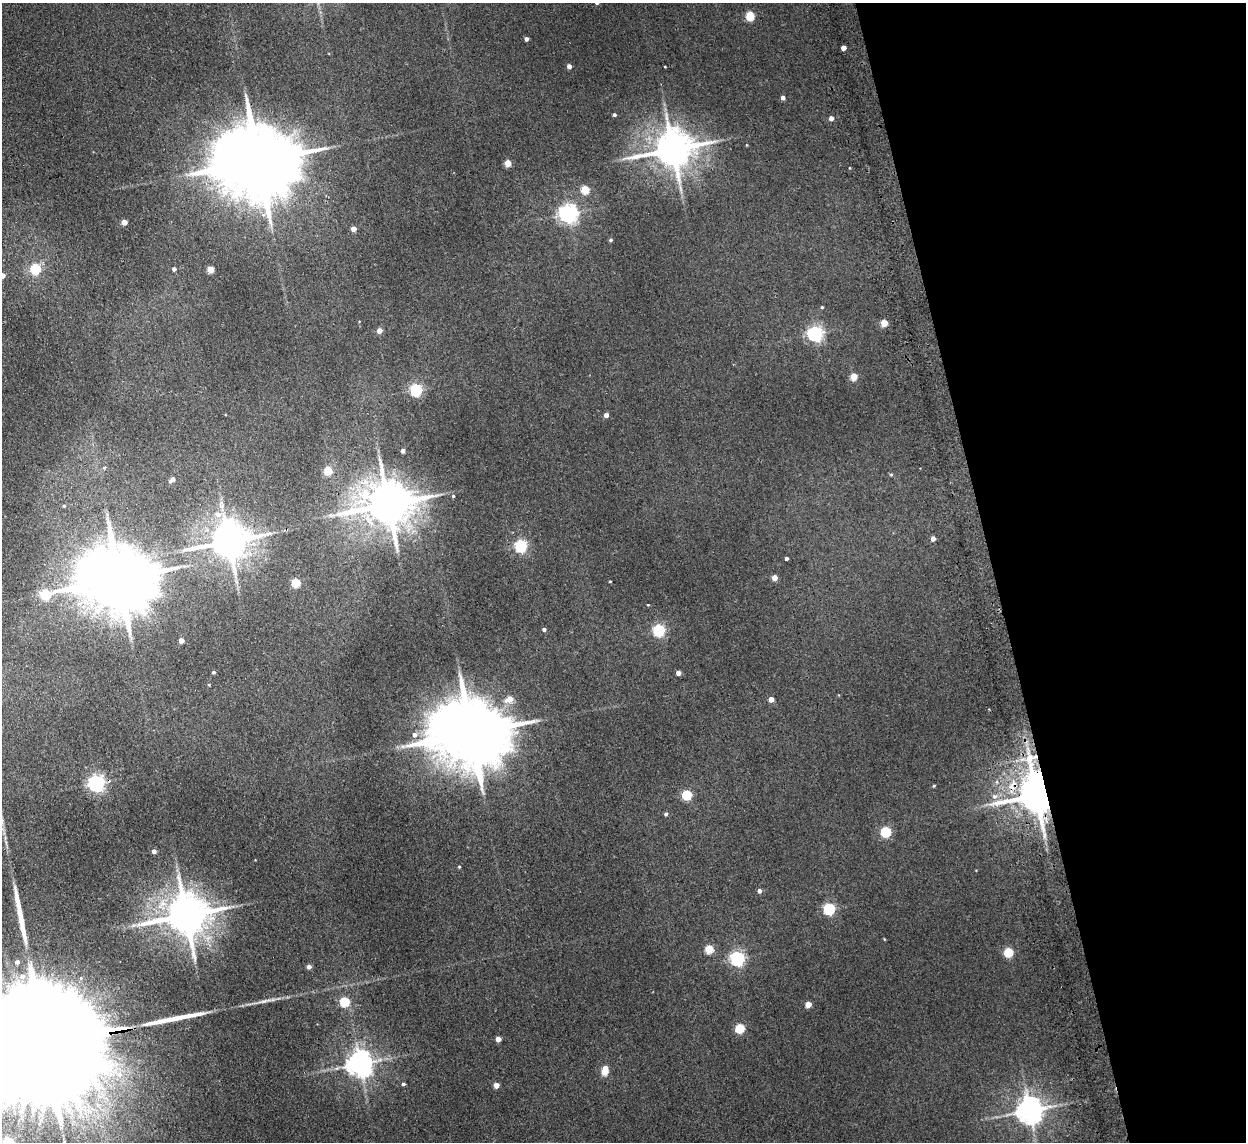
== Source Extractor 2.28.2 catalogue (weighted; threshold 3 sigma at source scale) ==
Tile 12 of 4 x 4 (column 4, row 3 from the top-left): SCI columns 3787-5030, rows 1294-2433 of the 5082 x 4980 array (HDU 1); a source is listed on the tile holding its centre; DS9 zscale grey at full resolution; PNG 1248 x 1144 px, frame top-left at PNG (2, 3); no overlay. Shown black and unused: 20% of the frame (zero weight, under 2 of 3 exposures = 3% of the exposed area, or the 3 px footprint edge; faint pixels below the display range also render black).
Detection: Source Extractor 2.28.2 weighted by HDU 2 'WHT'; one run over the whole footprint, this tile lists its part. Background 0.0678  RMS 0.0098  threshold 0.044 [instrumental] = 3 sigma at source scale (4.5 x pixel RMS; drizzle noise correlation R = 1.50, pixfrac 1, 0.05/0.05 arcsec/px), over >= 5 px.
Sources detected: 87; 2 long thin detections or spike segments (spike, bleed or trail) — not listed; the other 85 listed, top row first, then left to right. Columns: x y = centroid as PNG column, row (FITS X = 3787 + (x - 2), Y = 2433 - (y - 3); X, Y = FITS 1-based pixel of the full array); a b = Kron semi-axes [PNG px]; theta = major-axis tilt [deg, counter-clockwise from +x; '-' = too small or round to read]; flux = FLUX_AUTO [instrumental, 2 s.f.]
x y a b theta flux
750 16 5 5 - 45
526 39 4 4 - 3.4
843 48 4 4 - 8.8
569 66 4 4 - 5.6
665 67 3 2 - 0.61
783 98 4 4 - 3.7
614 115 4 3 - 1.7
831 118 4 4 - 4.9
673 149 12 10 14 3000
259 161 25 18 4 15000
508 163 4 4 - 21
585 190 5 5 - 35
568 213 6 6 - 480
124 222 4 4 - 11
353 229 4 4 - 7.9
610 240 3 3 - 1.4
35 269 5 5 - 72
174 269 4 4 - 3
210 269 4 4 - 19
2 275 4 4 - 6
822 307 4 4 - 0.9
884 323 4 4 - 22
379 330 4 4 - 8.4
815 333 6 6 - 280
854 376 4 4 - 22
416 390 5 5 - 140
606 415 4 4 - 5.4
403 451 4 4 - 3.4
104 467 6 5 - 1.5
328 471 5 5 - 35
891 475 6 4 0 1.1
172 480 7 4 39 3.9
453 496 4 4 - 1.2
221 503 5 3 - 1.5
388 504 15 12 6 4400
64 506 4 4 - 0.93
933 538 4 4 - 5.3
229 541 11 10 - 2800
521 546 5 5 - 140
786 558 3 3 - 2.2
774 578 4 4 - 8.7
119 579 21 17 -1 9900
610 581 3 2 - 0.69
296 583 5 5 - 40
45 595 6 5 - 58
648 605 3 3 - 0.82
544 629 4 4 - 2.2
659 630 6 5 - 130
181 641 4 4 - 6.6
214 672 4 4 - 1.5
678 673 4 4 - 5.1
209 685 4 4 - 0.76
509 699 8 6 28 11
771 699 4 4 - 8.8
471 733 22 17 2 11000
414 735 7 6 - 4.5
96 783 6 6 - 360
934 786 4 3 - 1
687 795 5 5 - 60
1036 795 10 10 - 3400
994 796 7 6 - 4.2
666 814 4 4 - 1.9
886 832 5 5 - 74
154 851 4 4 - 4
459 867 4 3 - 0.95
759 891 5 4 - 3.1
829 909 5 5 - 110
186 915 12 11 - 3800
709 949 5 5 - 35
1008 952 5 5 - 45
737 958 6 6 - 230
17 962 5 5 - 3.5
309 966 5 4 - 3.8
22 976 8 8 - 6.3
81 978 5 5 - 1.7
344 1002 5 5 - 53
808 1004 4 4 - 14
740 1028 5 5 - 50
498 1039 4 4 - 7.8
43 1044 105 23 9 130000
360 1063 8 8 - 1100
605 1071 7 5 80 25
403 1084 4 4 - 1.6
496 1085 4 4 - 9.9
1029 1110 8 8 - 1200
Overlapping masked pixels (flux is a lower limit): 3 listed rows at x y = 259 161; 1036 795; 43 1044
Isophote crosses this tile's border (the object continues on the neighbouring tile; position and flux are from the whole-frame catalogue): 2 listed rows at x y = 2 275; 43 1044